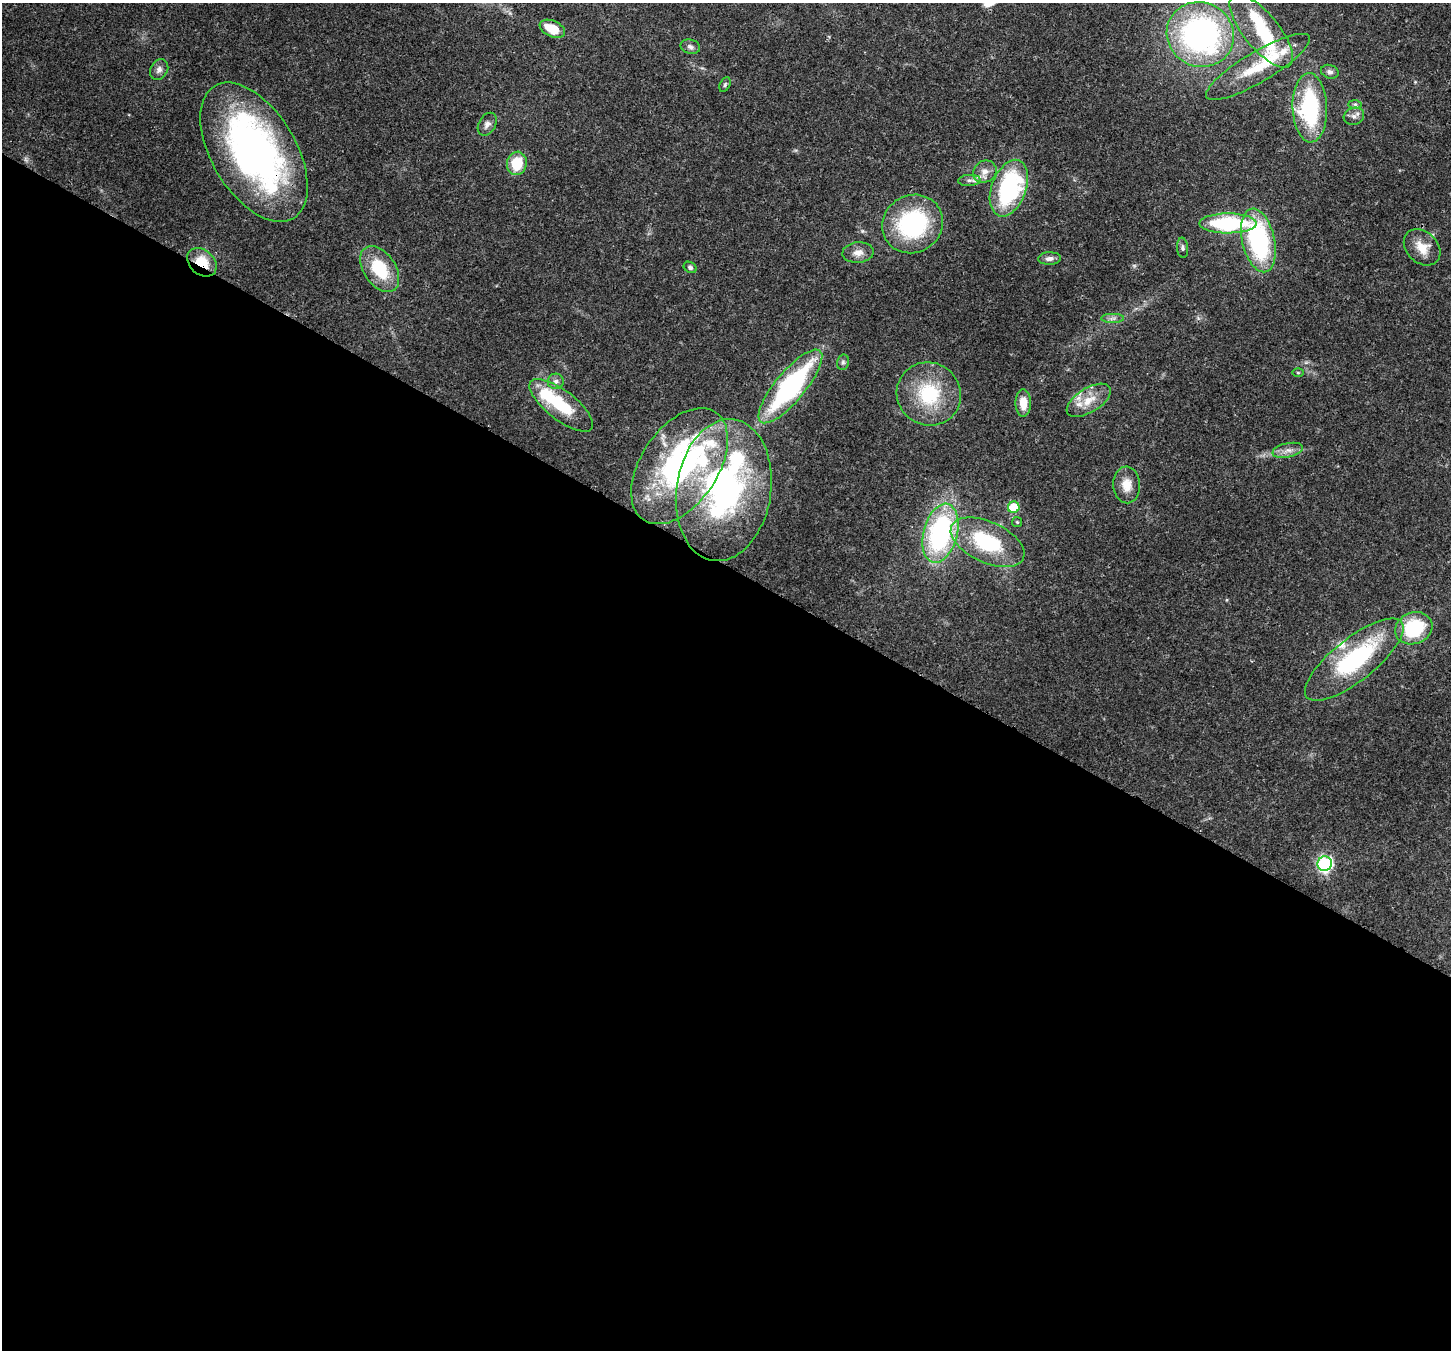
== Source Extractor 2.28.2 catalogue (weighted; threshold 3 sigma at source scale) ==
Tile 14 of 4 x 4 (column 2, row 4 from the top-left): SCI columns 1520-2968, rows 355-1702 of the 5932 x 6037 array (HDU 1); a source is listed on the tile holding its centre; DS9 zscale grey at full resolution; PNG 1453 x 1352 px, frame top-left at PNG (2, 3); each listed source drawn as its Kron ellipse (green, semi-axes under 4 px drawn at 4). Shown black and unused: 58% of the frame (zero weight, under 3 of 4 exposures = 7% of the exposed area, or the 3 px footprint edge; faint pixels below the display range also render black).
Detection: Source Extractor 2.28.2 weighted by HDU 2 'WHT'; one run over the whole footprint, this tile lists its part. Background 0.103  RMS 0.004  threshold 0.0179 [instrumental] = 3 sigma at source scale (4.5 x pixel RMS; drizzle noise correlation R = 1.50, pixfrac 1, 0.0396/0.0396 arcsec/px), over >= 5 px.
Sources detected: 60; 1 too faint to see at this stretch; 2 inside a brighter object's white glare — neither listed nor drawn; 10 inside a brighter listed object's ellipse — not listed separately; the other 47 listed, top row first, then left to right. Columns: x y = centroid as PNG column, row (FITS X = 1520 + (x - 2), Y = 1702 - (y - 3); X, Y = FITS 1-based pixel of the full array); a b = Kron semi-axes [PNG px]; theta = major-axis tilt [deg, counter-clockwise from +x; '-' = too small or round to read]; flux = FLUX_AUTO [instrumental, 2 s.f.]
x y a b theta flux
552 29 13 8 -25 8.4
1261 31 45 17 -51 24
1200 34 34 32 -28 110
690 47 10 7 -15 1.4
1258 67 59 15 31 18
159 70 11 8 58 1.9
1330 72 9 6 -18 1.3
725 85 8 5 64 0.69
1355 104 7 4 0 0.78
1310 108 34 17 -88 42
1354 116 10 8 17 1.9
487 124 12 8 60 2.1
254 152 77 42 -59 150
517 163 11 10 - 12
985 172 12 10 33 3.2
969 180 11 5 3 1.5
1009 188 29 17 70 52
1228 223 29 10 0 41
913 224 31 28 29 47
1258 240 32 16 -77 57
1422 247 21 15 -44 7
1183 248 10 5 -84 1.1
858 253 16 10 4 3.4
1050 258 11 6 2 1.9
202 262 16 12 -42 10
690 267 7 5 -32 0.85
380 269 25 16 -56 19
1113 318 11 4 1 1.4
843 362 8 6 76 0.95
1298 373 5 3 - 0.41
556 381 8 7 - 1.5
790 386 46 15 50 73
929 394 32 31 - 26
1089 400 25 12 32 7.6
1023 403 13 7 -90 6.1
561 405 38 14 -38 21
1288 450 15 7 11 2.8
679 466 65 38 56 89
1127 485 18 13 -87 5.8
724 490 71 47 81 100
1014 507 6 5 - 15
1017 522 5 5 - 0.54
940 533 30 17 75 69
987 542 39 20 -24 33
1414 628 19 15 22 26
1354 660 60 21 38 50
1325 864 7 7 - 75
Overlapping masked pixels (flux is a lower limit): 2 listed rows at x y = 254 152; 202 262